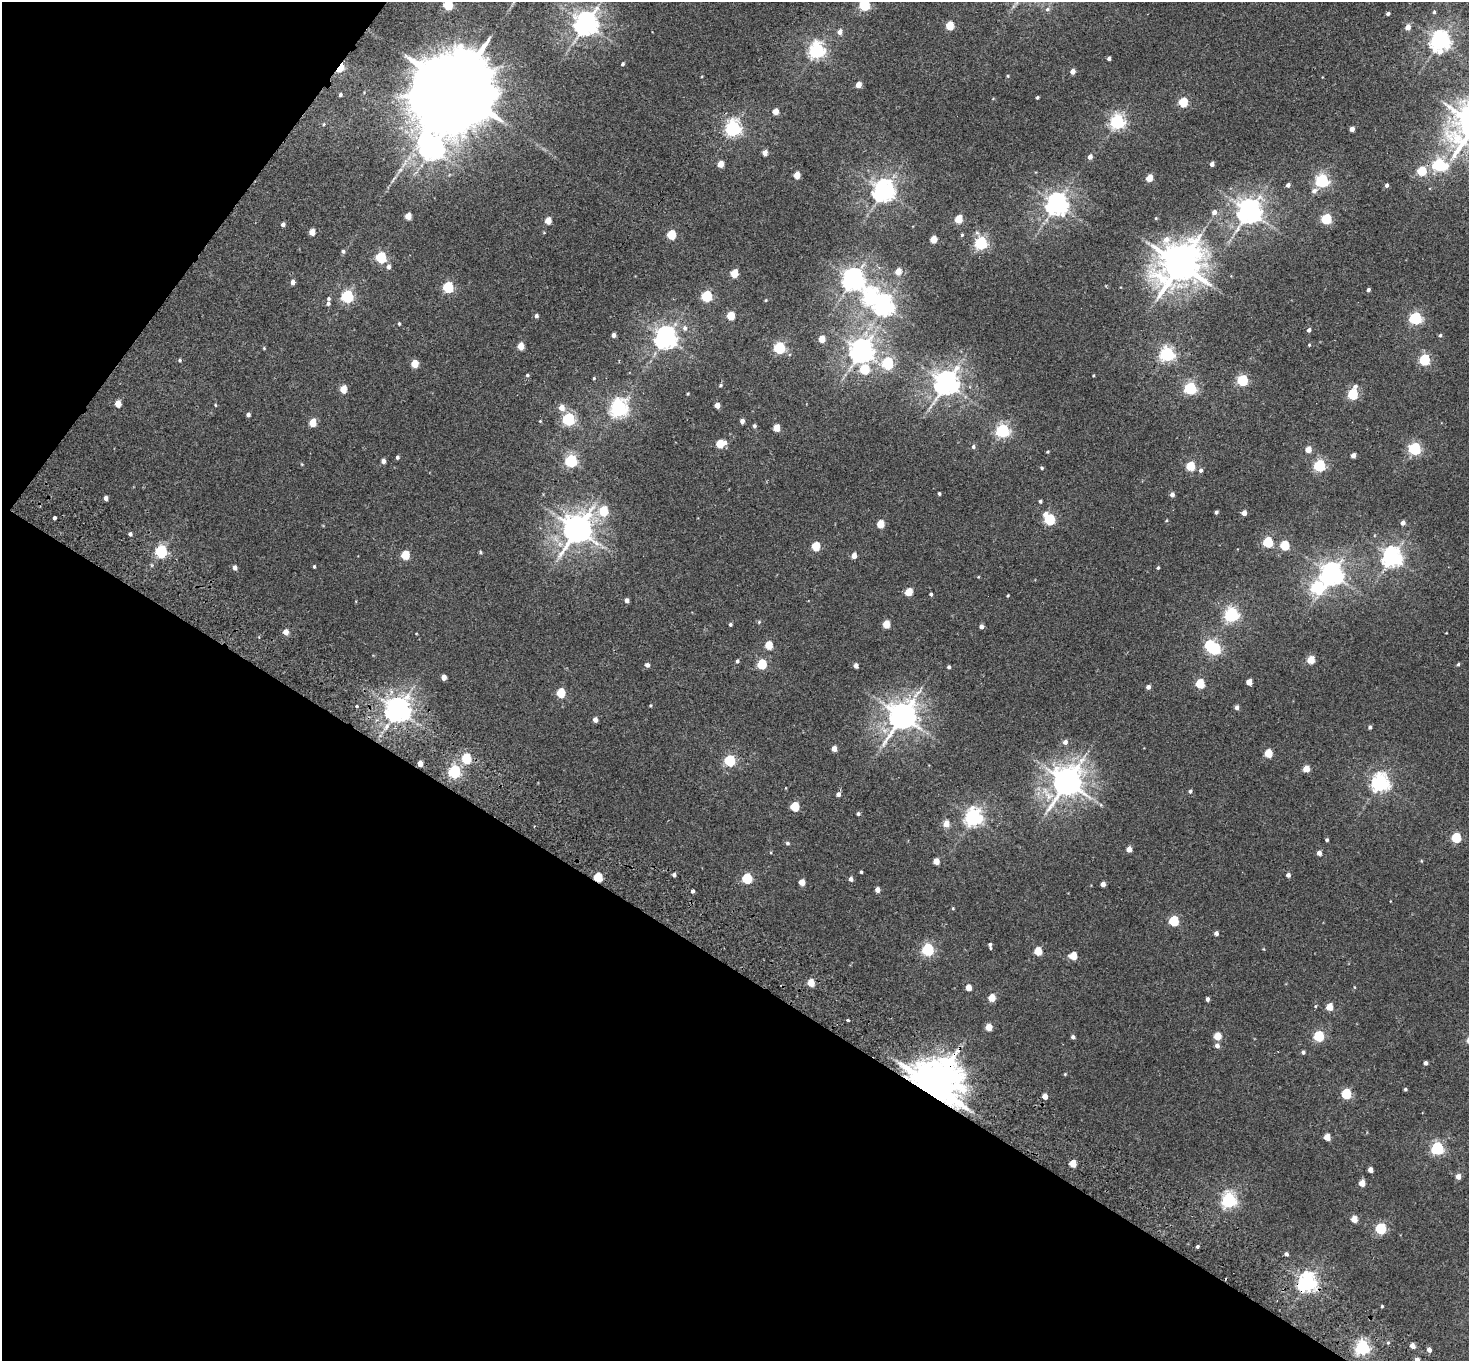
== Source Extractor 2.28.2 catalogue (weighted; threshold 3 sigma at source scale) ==
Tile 9 of 4 x 4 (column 1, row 3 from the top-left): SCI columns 37-1503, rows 1562-2920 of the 5943 x 5978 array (HDU 1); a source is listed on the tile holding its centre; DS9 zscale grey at full resolution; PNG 1471 x 1363 px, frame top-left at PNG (2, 2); no overlay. Shown black and unused: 34% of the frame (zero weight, under 2 of 3 exposures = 3% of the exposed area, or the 3 px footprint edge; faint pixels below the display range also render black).
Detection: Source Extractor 2.28.2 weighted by HDU 2 'WHT'; one run over the whole footprint, this tile lists its part. Background 0.0289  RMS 0.0064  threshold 0.0289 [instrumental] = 3 sigma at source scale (4.5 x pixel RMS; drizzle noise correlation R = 1.50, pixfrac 1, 0.05/0.05 arcsec/px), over >= 5 px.
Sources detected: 270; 1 inside a brighter object's white glare — not listed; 1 inside a brighter listed object's ellipse — not listed separately; the other 268 listed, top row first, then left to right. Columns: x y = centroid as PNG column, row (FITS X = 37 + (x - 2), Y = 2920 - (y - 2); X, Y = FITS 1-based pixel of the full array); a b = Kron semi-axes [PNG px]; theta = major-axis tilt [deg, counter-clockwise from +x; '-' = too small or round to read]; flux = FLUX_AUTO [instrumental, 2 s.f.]
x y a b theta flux
448 5 5 5 - 42
864 5 5 5 - 60
1047 9 6 5 - 1.3
1434 12 5 4 - 0.96
1388 14 4 3 - 1.8
586 24 8 7 - 600
950 26 5 5 - 21
1408 27 5 4 - 5.9
840 32 5 5 - 3.7
1440 41 7 6 - 380
817 50 6 6 - 220
1109 58 4 4 - 1.8
622 64 4 3 - 1.1
340 68 8 4 53 33
1073 71 4 4 - 5
1008 76 4 4 - 0.63
858 85 4 4 - 6.3
455 89 26 18 50 15000
340 95 3 3 - 1.1
1037 97 3 3 - 0.93
1183 102 5 5 - 35
775 111 5 4 - 7.9
1117 121 6 6 - 170
324 124 4 3 - 0.59
733 128 6 6 - 200
1352 129 4 4 - 3.9
432 149 8 8 - 450
765 153 4 4 - 4.7
1090 157 4 4 - 3.6
720 164 5 4 - 9.4
1212 164 4 4 - 2.9
1439 165 7 6 - 110
400 170 8 5 45 1.7
1422 171 5 5 - 31
797 175 5 4 - 11
1149 178 5 4 - 12
1322 181 6 5 - 120
1288 185 4 4 - 2.3
1386 185 5 4 - 1.7
884 191 7 7 - 470
1314 191 8 6 31 2.9
1057 204 7 7 - 490
1249 211 8 7 - 660
1214 212 5 4 - 3.5
408 216 5 4 - 8.5
1156 218 4 3 - 0.58
958 219 5 5 - 18
1326 219 5 5 - 48
548 221 5 4 - 10
283 224 5 4 - 2
312 232 5 4 - 7.8
671 235 5 5 - 30
962 235 4 3 - 1.1
933 239 5 4 - 12
981 243 6 5 - 110
343 251 5 5 - 1.3
381 257 6 5 - 61
1180 264 14 11 44 2000
388 267 6 5 - 2.2
898 271 5 4 - 8.8
734 273 5 5 - 18
853 279 8 7 - 410
293 282 5 4 - 3
448 287 6 5 - 56
1368 290 4 3 - 1.5
347 296 6 5 - 93
707 296 5 5 - 56
871 297 8 7 - 170
766 300 4 3 - 0.56
328 303 5 5 - 1.3
884 305 7 6 - 340
536 316 4 4 - 1.6
731 316 5 5 - 20
1415 318 5 5 - 100
399 324 4 3 - 0.87
685 328 7 6 - 2.1
1309 330 4 4 - 2.1
613 335 4 4 - 2.8
1440 335 5 4 - 1
665 338 7 7 - 470
822 339 5 4 - 11
1309 345 4 3 - 0.58
521 346 5 4 - 10
264 348 5 4 - 0.64
779 348 5 5 - 80
861 351 8 7 - 570
1167 354 6 6 - 150
180 360 5 4 - 0.84
1424 360 5 5 - 59
887 363 6 5 - 69
415 364 5 5 - 13
864 369 6 5 - 30
527 375 5 4 - 0.81
1094 375 4 2 - 0.51
594 378 4 3 - 0.65
1242 380 5 5 - 66
946 383 8 7 - 670
720 385 5 4 - 0.85
1355 386 6 6 - 1.9
1190 388 5 5 - 98
343 389 5 4 - 12
688 394 3 3 - 0.58
1353 394 5 5 - 48
118 403 5 4 - 8.6
215 405 4 4 - 0.57
717 405 4 4 - 5.6
561 408 6 5 - 5.7
619 408 7 6 - 260
248 415 4 4 - 1.7
568 419 6 5 - 110
540 421 3 3 - 0.48
742 421 4 4 - 2.9
313 422 5 5 - 15
754 426 4 4 - 1.6
776 428 5 4 - 12
1003 431 6 5 - 130
720 443 6 5 - 19
973 447 5 5 - 1.4
1308 449 4 4 - 8.7
1415 449 5 5 - 100
1048 452 3 3 - 0.7
1353 455 4 4 - 3.8
397 457 4 4 - 1.3
383 461 4 4 - 3.1
571 461 6 5 - 97
1320 465 5 5 - 82
1190 466 5 5 - 28
1042 468 4 4 - 0.97
1201 470 5 5 - 1.7
939 493 4 3 - 1
1172 495 5 4 - 2.4
106 498 4 4 - 2.2
1040 501 4 3 - 0.99
604 511 6 5 - 26
1216 512 3 3 - 1.2
1244 513 4 4 - 5
1045 514 6 5 - 3.1
55 518 4 3 - 3
1050 520 5 5 - 58
1166 521 4 3 - 0.56
1403 523 4 4 - 3
881 524 5 5 - 15
577 529 10 8 64 990
130 534 4 4 - 1.4
1268 542 5 5 - 46
1285 545 5 5 - 32
816 546 5 5 - 26
161 551 6 5 - 91
480 552 4 4 - 0.81
405 555 5 5 - 23
854 555 5 4 - 4.8
1392 557 7 6 - 350
314 566 4 3 - 0.76
235 568 5 4 - 2.6
1158 568 4 3 - 0.91
1332 574 7 7 - 510
978 577 4 3 - 0.44
1318 587 6 6 - 100
909 592 5 5 - 15
931 594 4 3 - 1.1
1008 596 3 2 - 0.61
627 600 4 4 - 2.5
1231 614 6 6 - 160
759 622 5 4 - 0.8
730 624 4 4 - 0.98
886 624 5 4 - 14
981 626 4 4 - 2.6
286 632 5 4 - 5.2
769 645 5 5 - 17
1215 649 5 5 - 85
1311 660 5 4 - 16
737 661 4 4 - 1.1
762 664 5 5 - 33
1458 664 4 3 - 0.82
647 665 5 4 - 2.3
856 666 4 4 - 2.9
949 667 4 3 - 1.3
444 677 5 4 - 5
1249 682 4 4 - 7.7
1200 684 5 5 - 28
1148 687 4 4 - 2.5
561 693 5 5 - 26
650 705 5 3 - 0.55
357 706 3 3 - 1.5
1237 707 4 4 - 2.8
397 710 8 7 - 690
902 716 9 8 - 920
595 720 4 4 - 3.4
1370 727 4 4 - 1.3
1065 742 5 5 - 2.7
834 748 4 4 - 4.7
1268 753 5 5 - 19
466 758 6 5 - 38
730 761 5 5 - 62
420 763 4 4 - 4.7
1306 769 5 4 - 9.5
454 772 6 5 - 100
1067 782 10 9 - 1000
1380 783 7 6 - 260
1190 791 5 4 - 1.3
838 794 4 4 - 2.3
1101 805 6 4 -71 0.76
795 806 5 5 - 28
858 814 4 4 - 1.2
974 817 7 6 - 260
946 824 5 5 - 7.7
1456 838 5 5 - 34
1327 840 4 3 - 1.1
787 843 6 4 -16 1.1
1129 849 4 4 - 5.5
1319 853 4 4 - 2.8
936 861 5 4 - 7.3
861 872 3 3 - 0.82
674 875 4 4 - 1.4
1288 875 4 4 - 2.3
598 877 5 5 - 28
747 879 5 5 - 44
851 879 5 4 - 2.3
802 882 5 4 - 7.3
1103 884 4 4 - 3.8
877 890 4 4 - 4.2
693 891 3 3 - 2.1
953 908 4 3 - 0.63
1174 921 5 5 - 41
1216 933 4 4 - 2.5
990 945 6 3 -81 1.5
1264 949 5 3 - 0.5
928 950 6 5 - 93
1038 951 5 5 - 18
1073 956 5 5 - 16
811 983 5 4 - 12
969 987 5 4 - 7.4
1354 987 5 3 - 0.46
992 998 5 5 - 11
1207 999 4 3 - 1.9
1315 1006 5 4 - 0.69
1329 1007 5 4 - 11
848 1020 3 3 - 1.2
989 1027 5 4 - 10
1217 1036 5 5 - 13
1319 1036 5 5 - 51
1073 1037 4 4 - 1.5
1217 1046 5 5 - 2.6
1303 1052 4 4 - 1.4
1425 1063 4 4 - 2
1065 1074 4 3 - 0.57
934 1086 13 12 - 3400
1405 1089 3 3 - 0.95
1346 1094 5 5 - 42
1045 1096 4 4 - 4.4
1327 1137 5 4 - 9.3
1437 1148 6 5 - 100
1073 1164 5 5 - 11
1370 1170 4 4 - 4.4
1458 1176 5 4 - 4.2
1362 1183 5 4 - 7.8
1229 1200 6 6 - 170
1354 1219 5 4 - 9.3
1381 1229 5 5 - 57
1197 1247 4 3 - 4.5
1286 1254 5 4 - 1.6
1307 1283 7 6 - 310
1382 1306 4 3 - 0.63
1388 1343 5 3 - 0.68
1412 1346 4 4 - 3.9
1362 1348 6 6 - 160
1429 1350 5 4 - 3
1417 1360 5 4 - 2.8
Overlapping masked pixels (flux is a lower limit): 4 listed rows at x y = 340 68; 598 877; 934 1086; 1307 1283
Isophote crosses this tile's border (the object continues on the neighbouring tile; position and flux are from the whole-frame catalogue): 3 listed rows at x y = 448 5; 864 5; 1417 1360